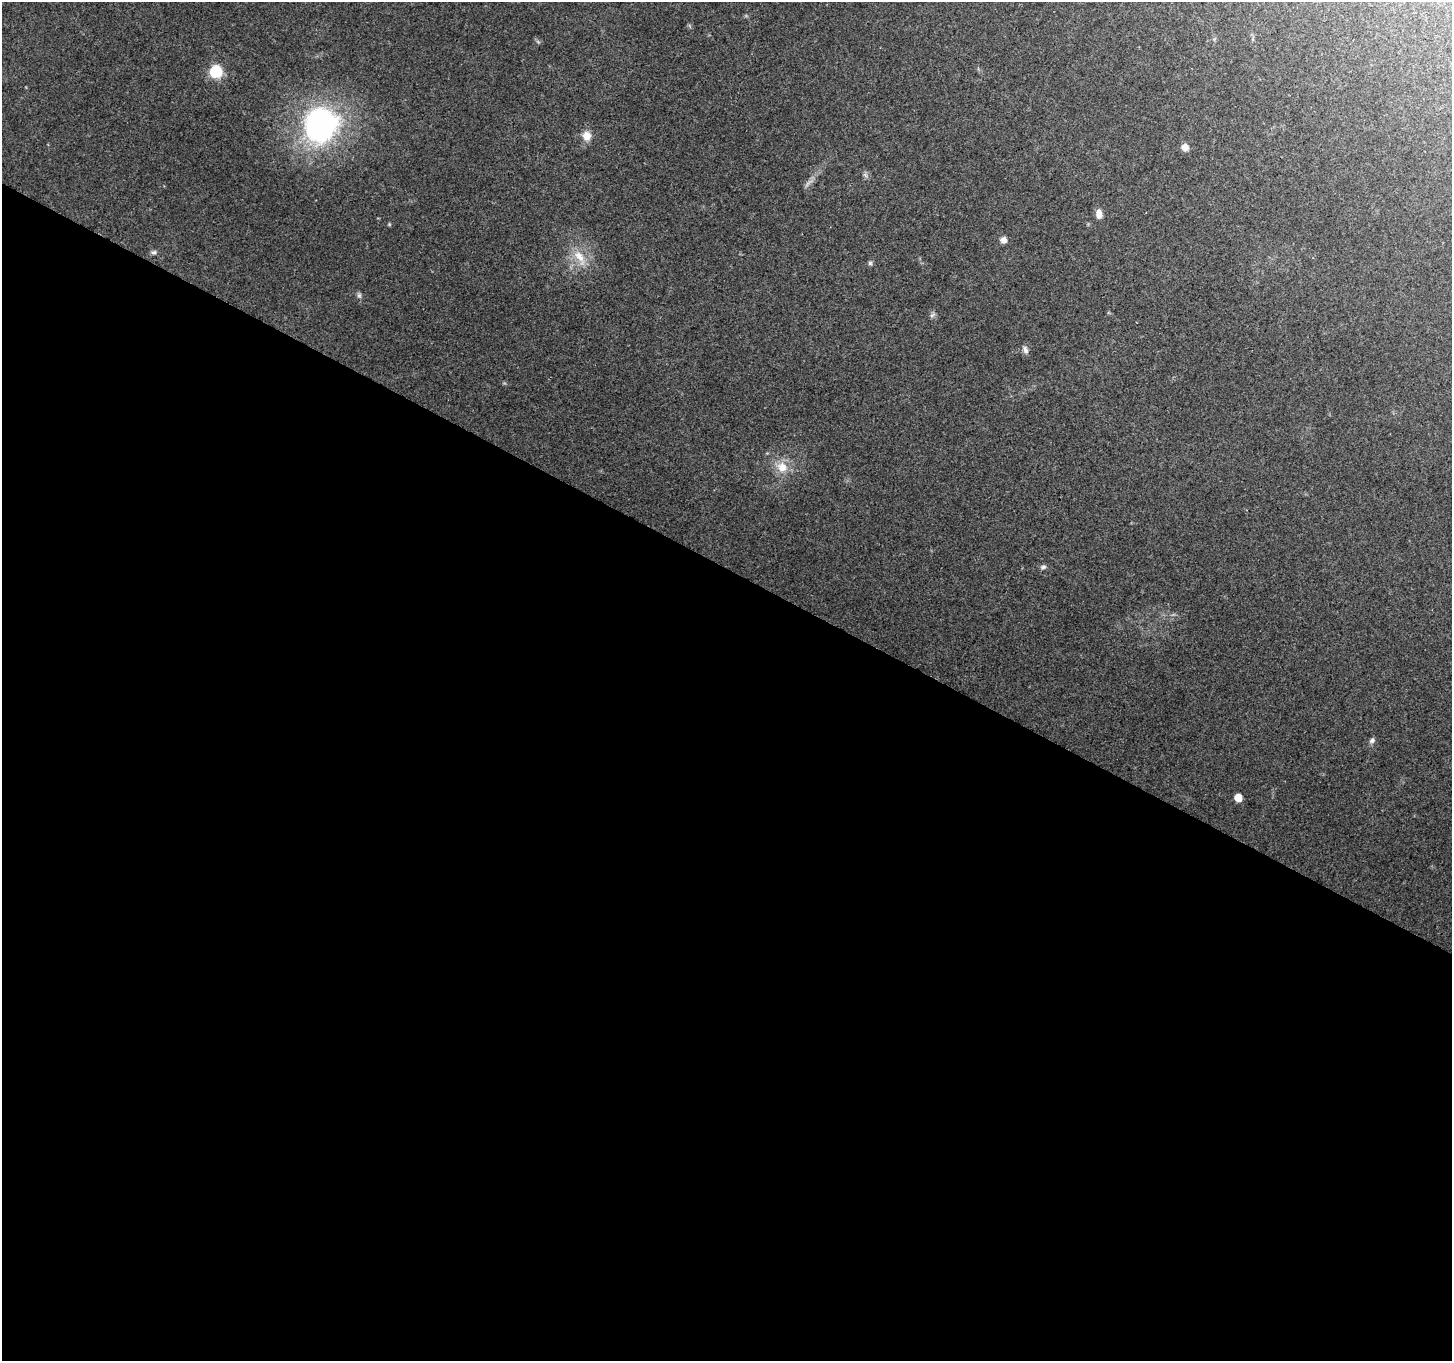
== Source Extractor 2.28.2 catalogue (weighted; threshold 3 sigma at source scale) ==
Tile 14 of 4 x 4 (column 2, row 4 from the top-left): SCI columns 1451-2900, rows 197-1555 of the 5806 x 5894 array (HDU 1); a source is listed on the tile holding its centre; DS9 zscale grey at full resolution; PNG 1454 x 1363 px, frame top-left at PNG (2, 2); no overlay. Shown black and unused: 58% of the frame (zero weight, under 2 of 3 exposures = <1% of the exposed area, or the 3 px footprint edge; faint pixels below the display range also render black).
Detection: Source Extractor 2.28.2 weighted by HDU 2 'WHT'; one run over the whole footprint, this tile lists its part. Background 0.139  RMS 0.0073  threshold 0.0327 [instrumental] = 3 sigma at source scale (4.5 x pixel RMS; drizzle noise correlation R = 1.50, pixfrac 1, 0.0396/0.0396 arcsec/px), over >= 5 px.
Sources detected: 19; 1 too faint to see at this stretch — not listed; the other 18 listed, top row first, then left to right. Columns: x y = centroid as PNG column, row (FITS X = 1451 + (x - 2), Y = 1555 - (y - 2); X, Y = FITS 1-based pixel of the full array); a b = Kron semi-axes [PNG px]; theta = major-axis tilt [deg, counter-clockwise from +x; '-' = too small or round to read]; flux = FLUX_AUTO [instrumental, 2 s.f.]
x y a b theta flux
216 72 7 7 - 75
320 124 32 29 70 180
587 136 12 10 -83 7.2
1185 147 7 7 - 5.5
865 175 8 4 -37 1.5
1099 214 10 6 -86 5.3
389 224 6 3 -72 0.71
1004 240 7 6 - 4.1
154 252 8 6 -2 1.8
579 257 26 10 -56 13
870 263 6 5 - 1.4
359 295 6 6 - 1.6
932 315 9 4 36 1.6
1025 350 10 6 -69 2.7
782 467 15 14 - 11
1043 567 8 5 10 1.8
1372 741 8 7 - 2.1
1238 798 6 5 - 12